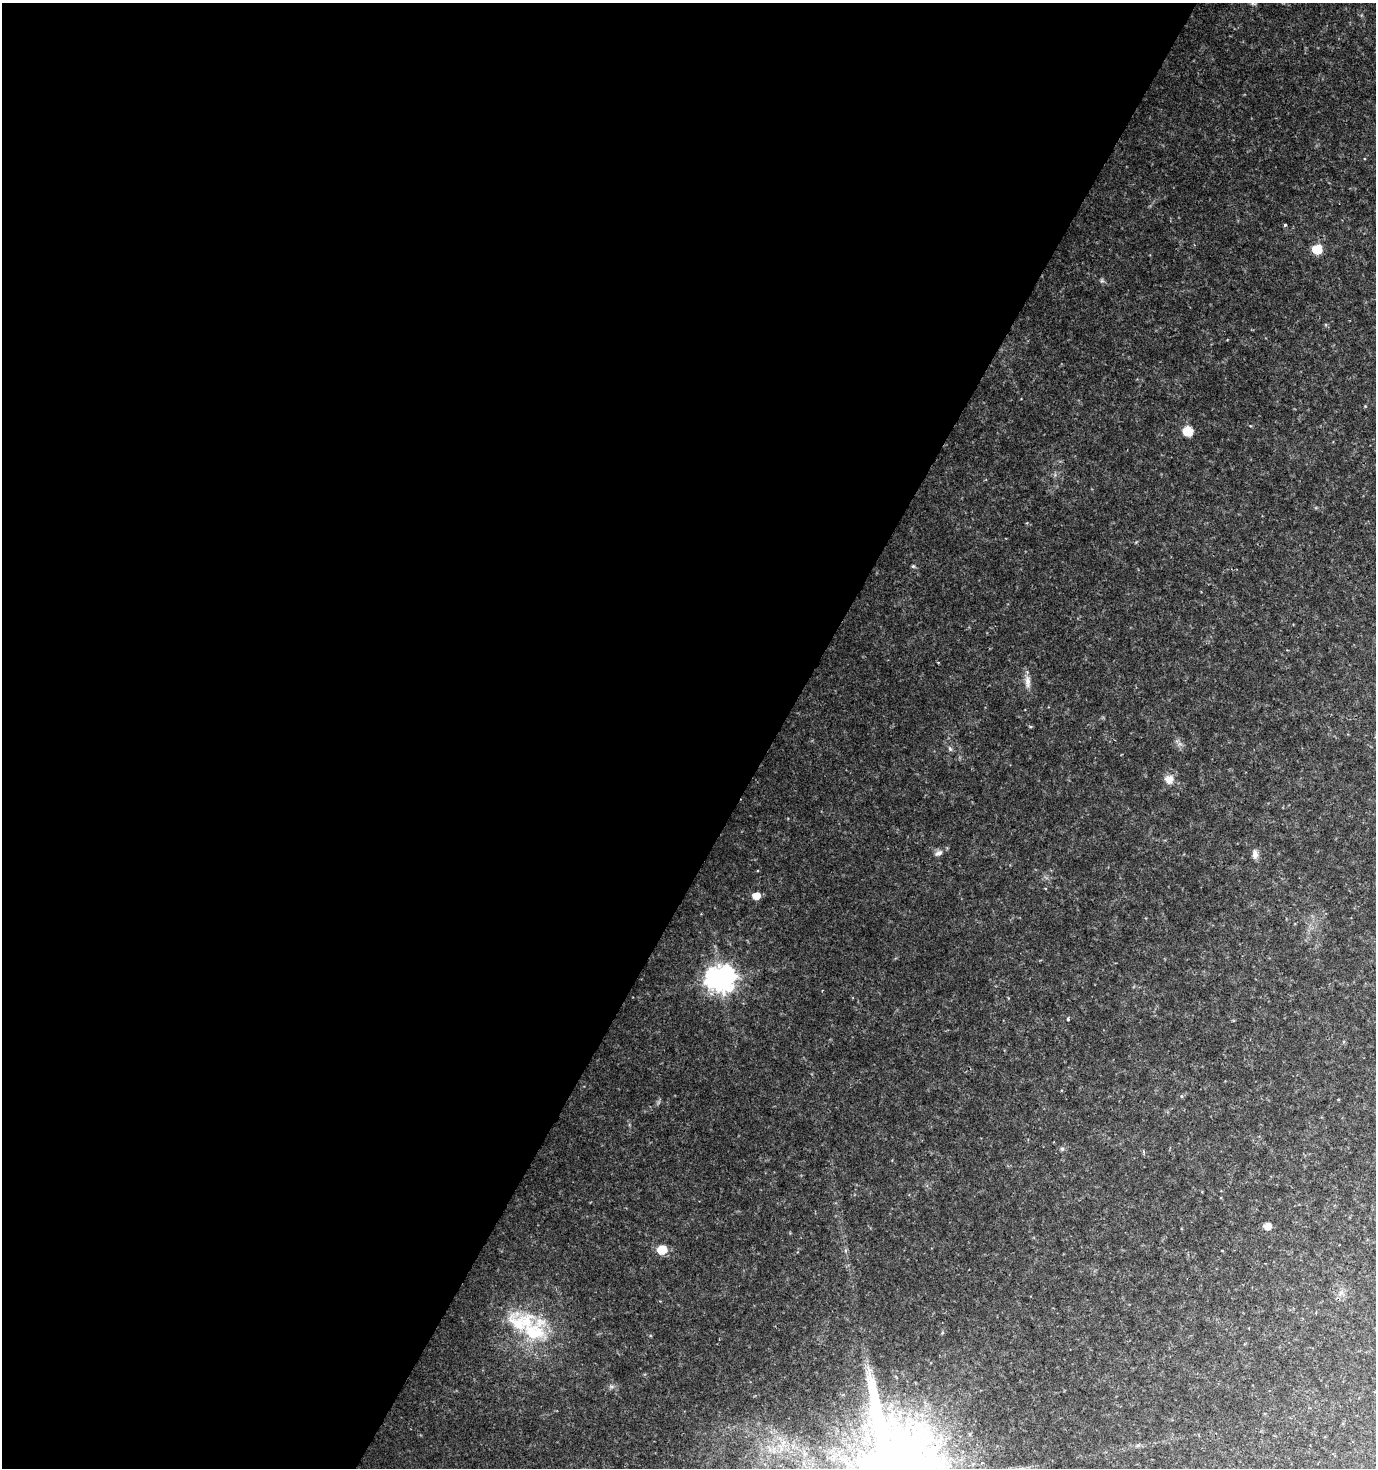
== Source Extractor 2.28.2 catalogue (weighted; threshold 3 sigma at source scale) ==
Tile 5 of 4 x 4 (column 1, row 2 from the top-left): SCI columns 260-1633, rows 2935-4400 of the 5949 x 5877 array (HDU 1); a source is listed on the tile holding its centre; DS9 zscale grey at full resolution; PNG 1378 x 1470 px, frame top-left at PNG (2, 3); no overlay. Shown black and unused: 56% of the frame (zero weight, under 2 of 3 exposures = <1% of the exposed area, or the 3 px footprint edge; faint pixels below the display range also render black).
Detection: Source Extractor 2.28.2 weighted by HDU 2 'WHT'; one run over the whole footprint, this tile lists its part. Background 0.0622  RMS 0.0078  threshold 0.0352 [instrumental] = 3 sigma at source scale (4.5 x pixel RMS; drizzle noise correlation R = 1.50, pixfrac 1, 0.0396/0.0396 arcsec/px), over >= 5 px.
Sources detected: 14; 2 inside a brighter listed object's ellipse — not listed separately; the other 12 listed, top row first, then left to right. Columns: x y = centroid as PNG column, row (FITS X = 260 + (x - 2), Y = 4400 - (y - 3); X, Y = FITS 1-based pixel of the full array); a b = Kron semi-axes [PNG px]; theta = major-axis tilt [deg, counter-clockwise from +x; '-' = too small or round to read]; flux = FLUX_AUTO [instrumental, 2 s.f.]
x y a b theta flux
1285 225 3 3 - 0.82
1317 249 6 6 - 22
1187 431 9 9 - 7.7
1169 779 9 9 - 4.1
939 853 7 4 18 1.4
1255 854 9 6 -81 2.3
756 896 6 5 - 6.7
721 979 10 8 10 500
1068 1019 3 3 - 1.1
1267 1226 6 5 - 5.8
662 1250 6 5 - 19
534 1333 26 17 -14 24
Unlisted compact peaks at least as high as the median listed source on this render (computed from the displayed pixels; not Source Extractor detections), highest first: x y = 1028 681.